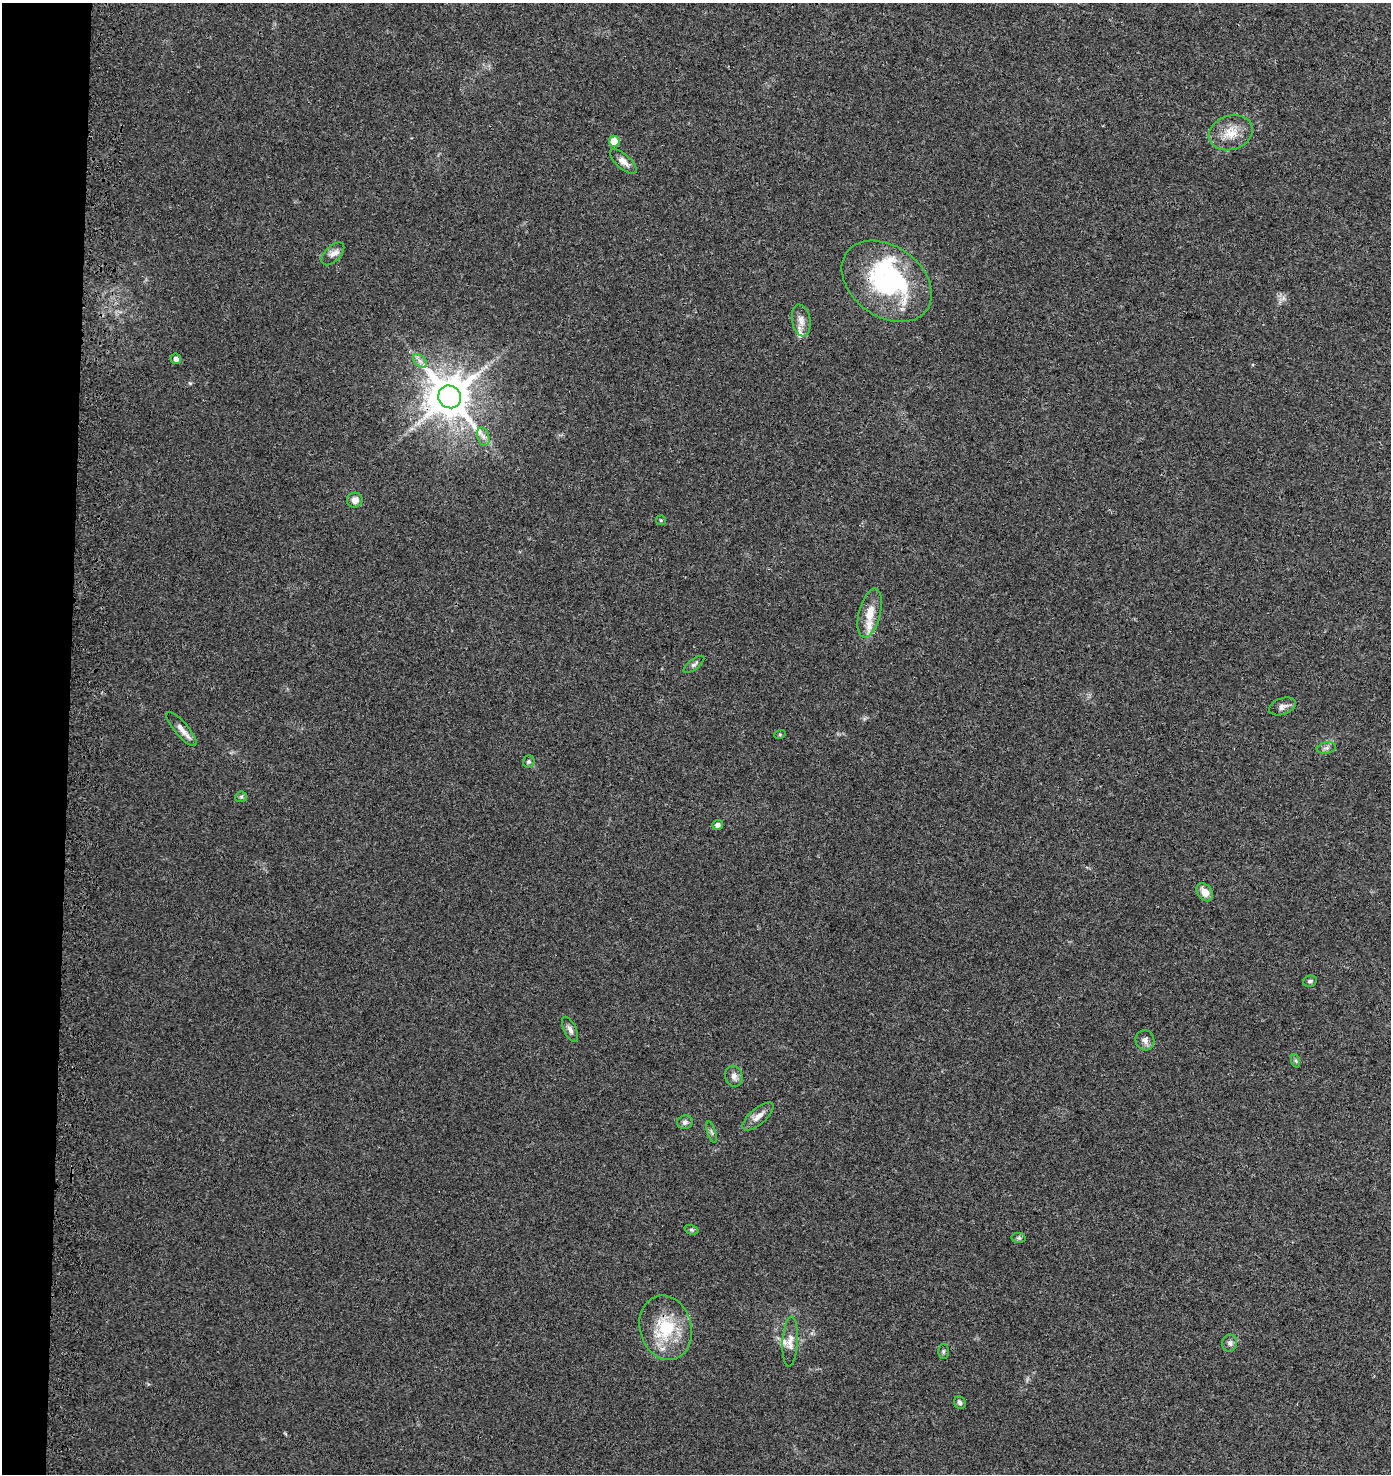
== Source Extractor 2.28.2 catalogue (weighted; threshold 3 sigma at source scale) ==
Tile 4 of 3 x 3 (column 1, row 2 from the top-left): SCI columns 327-1715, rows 1582-3053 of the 4870 x 4628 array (HDU 1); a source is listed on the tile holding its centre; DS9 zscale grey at full resolution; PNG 1393 x 1476 px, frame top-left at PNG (2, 3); each listed source drawn as its Kron ellipse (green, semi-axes under 4 px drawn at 4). Shown black and unused: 5% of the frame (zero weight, under 3 of 4 exposures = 9% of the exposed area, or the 3 px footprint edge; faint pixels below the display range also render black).
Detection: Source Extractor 2.28.2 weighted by HDU 2 'WHT'; one run over the whole footprint, this tile lists its part. Background 0.0306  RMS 0.0039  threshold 0.0177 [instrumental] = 3 sigma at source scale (4.5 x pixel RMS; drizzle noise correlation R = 1.50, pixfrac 1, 0.0396/0.0396 arcsec/px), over >= 5 px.
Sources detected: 42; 2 inside a brighter object's white glare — neither listed nor drawn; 3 inside a brighter listed object's ellipse — not listed separately; the other 37 listed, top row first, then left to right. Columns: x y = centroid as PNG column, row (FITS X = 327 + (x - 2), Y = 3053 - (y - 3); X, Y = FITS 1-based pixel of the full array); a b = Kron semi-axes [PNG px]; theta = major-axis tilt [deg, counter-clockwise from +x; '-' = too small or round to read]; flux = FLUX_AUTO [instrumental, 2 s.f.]
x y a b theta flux
1231 133 22 17 19 7.5
614 141 5 5 - 6.5
623 161 16 7 -41 2.6
333 254 14 8 45 2.2
887 281 49 35 -36 50
801 321 16 9 -79 3.2
176 359 5 5 - 1.4
420 361 8 5 -45 1.4
450 397 11 11 - 1500
483 437 9 6 -70 1.7
355 500 8 7 - 2.6
661 520 5 4 - 0.43
870 613 25 10 75 6.4
694 664 12 5 38 1.1
1282 706 14 8 20 1.9
182 729 22 6 -49 2.9
780 734 6 4 18 0.45
1326 748 10 5 9 1.2
529 762 6 5 - 0.68
241 797 6 5 - 0.68
717 825 5 5 - 1.6
1205 892 10 7 -53 4.1
1310 981 7 5 15 0.93
570 1029 14 6 -64 1.7
1145 1040 10 9 - 1.9
1296 1061 7 4 -71 0.6
734 1076 11 8 -75 1.9
758 1116 19 8 40 3.2
685 1122 8 6 13 1.2
712 1132 11 2 -72 0.67
691 1230 7 4 -19 0.7
1019 1238 7 5 -10 0.73
666 1328 33 25 -75 20
790 1342 25 7 87 3.4
1230 1343 8 7 - 1.4
943 1351 7 5 90 0.68
960 1403 7 5 -58 1.2
Overlapping masked pixels (flux is a lower limit): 2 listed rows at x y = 887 281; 450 397